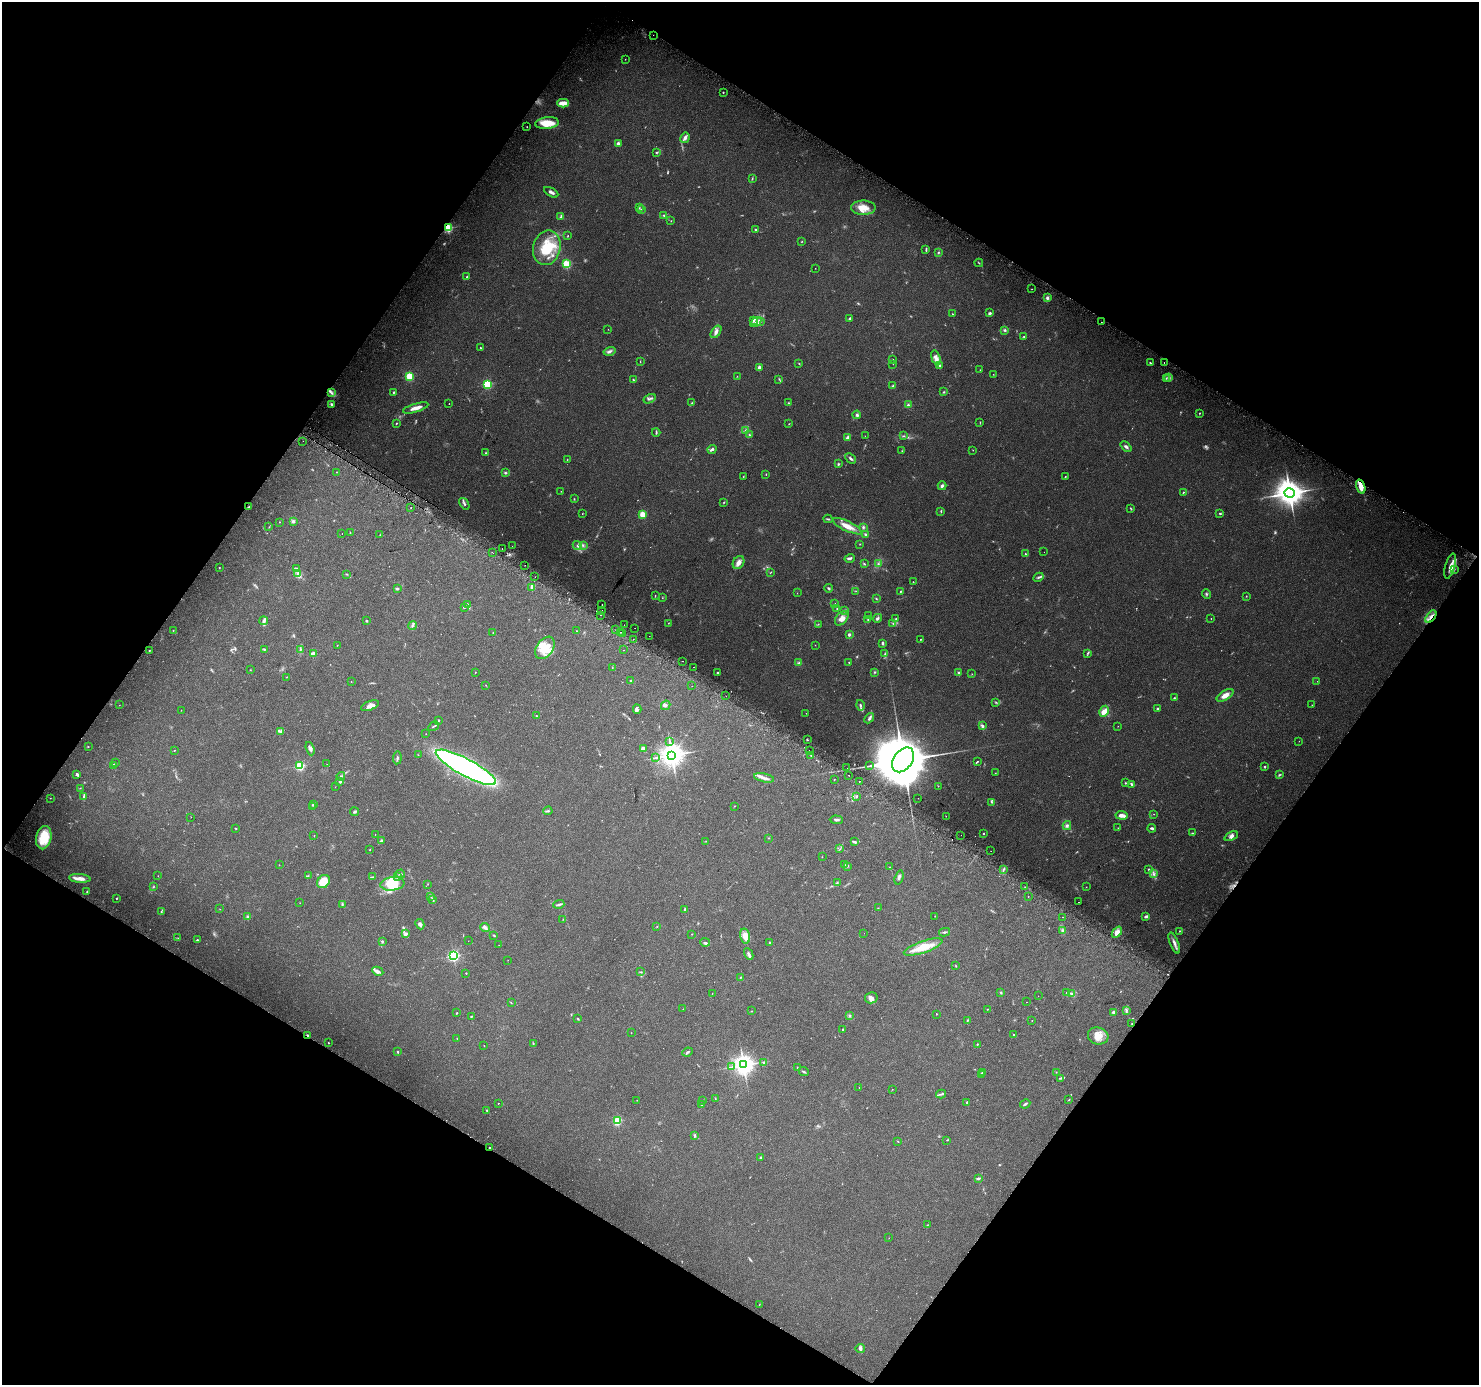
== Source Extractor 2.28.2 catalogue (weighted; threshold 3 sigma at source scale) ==
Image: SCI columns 27-5933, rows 281-5811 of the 5951 x 6026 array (HDU 1 of 3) = the unmasked area's bounding box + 8 px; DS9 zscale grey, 4 x 4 block average (1 PNG px = mean of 4 x 4 image px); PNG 1481 x 1387 px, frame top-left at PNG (2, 2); each listed source drawn as its Kron ellipse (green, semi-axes under 4 px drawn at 4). Shown black and unused: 48% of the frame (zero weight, under 2 of 3 exposures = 2% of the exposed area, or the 3 px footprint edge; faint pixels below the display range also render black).
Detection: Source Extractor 2.28.2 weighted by HDU 2 'WHT'. Background 0.0976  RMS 0.0098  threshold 0.0442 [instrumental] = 3 sigma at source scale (4.5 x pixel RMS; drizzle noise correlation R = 1.50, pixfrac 1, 0.0396/0.0396 arcsec/px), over >= 5 px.
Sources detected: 536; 26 too faint to see at this stretch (4 x 4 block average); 2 inside a brighter object's white glare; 16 cosmic-ray / hot-pixel residue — neither listed nor drawn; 11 coinciding with a brighter row at this scale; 38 inside a brighter listed object's ellipse — not listed separately; the other 443 listed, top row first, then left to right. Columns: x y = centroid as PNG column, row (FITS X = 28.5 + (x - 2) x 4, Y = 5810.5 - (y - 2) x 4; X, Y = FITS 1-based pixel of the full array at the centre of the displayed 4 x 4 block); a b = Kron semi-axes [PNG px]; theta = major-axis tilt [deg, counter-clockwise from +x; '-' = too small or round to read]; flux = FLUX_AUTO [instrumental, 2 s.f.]
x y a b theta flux
653 35 2 2 - 1.2
625 59 2 2 - 2
723 92 2 2 - 6.3
563 103 6 3 2 59
547 123 12 6 6 110
527 127 2 2 - 2
685 138 5 3 - 25
618 144 4 3 - 15
656 152 3 2 - 4.5
752 179 3 2 - 3.9
551 192 8 3 -30 20
639 208 2 2 - 2
863 208 12 7 0 71
641 209 4 2 - 8.5
664 215 4 3 - 6.9
561 217 3 2 - 10
671 221 2 2 - 3.1
448 228 2 2 - 600
755 229 2 2 - 11
568 236 2 2 - 2.8
802 241 2 2 - 2.7
547 248 17 13 77 200
926 250 4 2 - 5.6
938 252 3 2 - 4.8
979 263 4 2 - 4.1
566 264 2 2 - 510
815 268 2 2 - 1.5
467 277 2 2 - 4
1031 289 3 2 - 1.7
1047 298 3 3 - 14
990 313 4 3 - 7.8
953 314 2 2 - 3.6
850 319 3 2 - 8
753 321 3 2 - 12
756 322 6 2 32 13
760 322 3 2 - 8
1101 322 2 2 - 5
608 329 2 2 - 5
1005 330 3 3 - 8.4
716 332 7 4 55 23
1024 337 2 2 - 3.7
480 348 2 2 - 4.6
609 351 6 3 15 15
936 358 8 4 -74 26
893 359 2 2 - 1.9
640 362 2 2 - 2.7
1164 362 2 2 - 3.2
1150 363 3 2 - 5.4
799 364 2 2 - 3.2
893 364 2 2 - 0.93
939 366 3 2 - 12
759 367 3 2 - 16
980 370 3 2 - 2.1
993 374 2 2 - 1.9
409 376 2 2 - 360
737 376 2 2 - 2
1169 377 3 2 - 6.8
1166 378 3 2 - 3.9
779 379 2 2 - 2.1
634 380 4 2 - 5.3
487 384 2 2 - 610
893 386 3 3 - 6.2
394 392 2 2 - 11
944 392 2 2 - 5.4
331 393 4 2 - 10
650 399 6 2 29 9.3
692 403 4 2 - 6.9
788 403 2 2 - 4.4
332 404 3 3 - 11
449 404 2 2 - 6.8
908 405 4 3 - 9.2
416 408 13 3 17 43
1199 413 2 2 - 3.2
857 415 4 3 - 11
980 422 2 2 - 2.1
396 423 3 2 - 3.5
789 424 2 2 - 2.2
745 430 2 2 - 3
656 432 4 2 - 6.3
749 435 3 2 - 4.7
865 436 2 2 - 1.1
903 436 3 2 - 5
847 437 3 2 - 15
303 441 2 2 - 1.8
1126 447 6 2 -43 13
712 449 5 2 - 15
973 450 2 2 - 1.6
902 451 2 2 - 2.4
486 453 2 2 - 5.6
850 458 6 2 -43 11
567 460 2 2 - 2.4
838 464 3 2 - 6.1
337 472 2 2 - 2.1
505 473 3 2 - 6.7
766 474 2 2 - 2.7
743 477 3 2 - 3.1
1065 477 3 2 - 3.6
942 486 4 3 - 13
1361 487 7 3 -73 80
561 491 2 2 - 1.6
1183 492 3 2 - 3.9
1290 493 5 5 - 6800
574 499 3 2 - 3.1
724 502 2 2 - 3.4
464 504 6 3 -57 12
249 507 3 2 - 5.7
411 507 2 2 - 3.4
1131 509 3 2 - 3.6
941 512 2 2 - 3.5
1220 513 2 2 - 7.3
582 514 2 2 - 2.1
643 514 2 2 - 270
828 519 4 2 - 7.6
293 521 2 2 - 35
279 522 2 2 - 2.1
847 526 16 5 -25 65
269 527 2 2 - 2.6
863 527 3 2 - 8.3
350 533 2 2 - 3
342 534 2 2 - 4.6
865 534 3 2 - 7.8
380 535 2 2 - 2.8
860 544 2 2 - 2.1
577 545 5 4 - 14
583 545 3 2 - 6.2
512 546 2 2 - 2
502 548 2 2 - 39
1044 552 2 2 - 1.9
493 553 2 2 - 1.5
1025 554 3 2 - 5.7
850 558 5 2 - 18
739 563 7 5 59 30
864 564 3 2 - 6
878 564 3 2 - 8
525 565 2 2 - 1.6
1450 566 13 4 74 42
219 568 2 2 - 2.7
297 569 2 2 - 5.8
1454 569 3 2 - 5.2
771 572 3 2 - 3.5
298 574 4 3 - 16
346 574 3 2 - 3.3
535 577 2 2 - 2.4
1038 577 5 3 - 11
913 582 2 2 - 2.3
532 587 4 3 - 12
828 588 4 2 - 7.7
397 589 3 2 - 6
856 591 2 2 - 1.8
900 592 2 2 - 4.1
797 593 2 2 - 1.3
1206 594 5 2 - 5.8
655 596 2 2 - 3.3
1246 596 2 2 - 2.8
662 598 2 2 - 2
876 598 3 2 - 4.3
835 603 2 2 - 1.5
468 605 4 2 - 7
602 605 2 2 - 2.8
464 607 2 2 - 7
837 608 2 2 - 2.4
602 610 2 2 - 9.7
845 611 2 2 - 9.8
601 615 2 2 - 19
868 615 2 2 - 1.5
1431 617 7 3 52 26
842 618 8 5 48 39
877 618 5 3 - 11
868 619 2 2 - 2.9
896 619 2 2 - 4.4
1211 619 2 2 - 2.2
264 621 4 4 - 15
367 621 3 2 - 5.2
668 623 2 2 - 2.1
893 623 2 2 - 4
818 624 2 2 - 2.2
624 625 2 2 - 1.5
412 626 4 2 - 8.6
635 628 2 2 - 7.8
173 630 2 2 - 2.4
616 630 2 2 - 5
577 631 2 2 - 2.1
620 632 2 2 - 2.8
493 633 2 2 - 2.4
622 634 2 2 - 3.6
849 634 3 3 - 9.7
649 636 2 2 - 4.7
633 639 2 2 - 3.9
921 639 2 2 - 3.2
882 643 3 2 - 8.7
337 645 2 2 - 1.7
815 645 2 2 - 1.6
545 648 12 8 55 94
264 649 3 2 - 5
300 649 2 2 - 3.6
149 650 2 2 - 4
623 650 2 2 - 7.9
313 653 4 2 - 23
1088 653 3 2 - 5.8
885 654 3 2 - 4.9
683 661 2 2 - 4.1
849 662 2 2 - 2.9
799 663 3 2 - 6
693 667 2 2 - 7.8
612 668 2 2 - 2
250 670 2 2 - 2.1
475 672 2 2 - 2.4
874 672 2 2 - 5.4
717 673 2 2 - 6.2
958 673 3 2 - 6.3
972 674 2 2 - 1.7
286 677 2 2 - 2.1
351 681 2 2 - 1.4
631 681 2 2 - 3.3
1317 681 2 2 - 1.3
486 685 2 2 - 1.2
692 686 2 2 - 2.5
1225 695 9 4 33 41
726 696 2 2 - 1.9
1174 698 2 2 - 5.2
996 702 2 2 - 3.9
119 705 2 2 - 1.7
666 705 5 3 - 11
860 705 5 2 - 9
1312 705 2 2 - 1.9
370 706 9 4 22 32
637 709 4 3 - 9.1
1157 709 3 2 - 8
181 710 2 2 - 2.4
1104 711 6 4 60 53
806 713 2 2 - 1.4
536 716 2 2 - 4.3
869 718 6 2 48 10
438 720 2 2 - 3.2
434 726 6 2 32 6.2
982 726 4 2 - 14
1118 726 2 2 - 1.5
280 731 3 2 - 9.9
426 734 2 2 - 2.7
807 740 3 2 - 2.7
669 741 2 2 - 2.5
1299 741 2 2 - 1.2
88 747 2 2 - 2.9
310 749 7 3 -70 15
643 749 2 2 - 85
174 750 2 2 - 2.4
809 751 2 2 - 8.4
418 755 2 2 - 2.8
672 755 4 4 - 5400
811 755 2 2 - 2.6
397 758 6 2 85 10
655 758 2 2 - 2.3
903 760 14 9 54 59000
977 762 3 2 - 5.2
115 763 2 2 - 1.9
327 764 2 2 - 1.8
114 765 2 2 - 54
300 766 2 2 - 610
870 766 3 2 - 5.3
466 767 34 8 -28 1700
1265 767 2 2 - 17
847 768 2 2 - 1.4
995 773 2 2 - 1.5
77 774 4 2 - 13
848 775 2 2 - 21
1279 775 3 2 - 6.5
341 776 4 2 - 7.4
764 778 10 3 -12 23
834 780 2 2 - 4
340 781 2 2 - 13
859 782 2 2 - 8.1
1125 783 2 2 - 7.8
1131 784 4 2 - 7.9
938 786 2 2 - 2
335 787 2 2 - 1.2
80 788 2 2 - 2.2
84 796 4 3 - 8.8
857 796 3 2 - 5.7
50 798 2 2 - 2.5
918 798 2 2 - 3.8
992 802 3 2 - 5.6
313 804 4 2 - 11
734 806 2 2 - 2.2
313 807 2 2 - 3.3
548 811 4 2 - 7.5
355 812 4 2 - 8.3
1154 814 2 2 - 1.8
1122 815 6 3 -8 44
946 816 2 2 - 2.3
191 817 2 2 - 1.4
836 820 6 2 -1 9.3
1067 826 4 3 - 13
236 828 2 2 - 3.8
1118 828 2 2 - 1.9
1152 828 4 2 - 13
1192 833 3 2 - 4.6
375 834 2 2 - 1.7
983 834 2 2 - 4.1
961 835 2 2 - 0.97
314 836 2 2 - 2
1231 836 7 4 25 20
44 838 12 7 77 190
769 838 2 2 - 2.3
381 841 4 2 - 7
706 841 2 2 - 1.2
855 842 3 2 - 9.3
840 849 2 2 - 2.6
370 850 2 2 - 2.4
991 851 2 2 - 4.6
822 857 2 2 - 1.8
279 865 2 2 - 1.8
844 865 3 2 - 5.4
848 866 3 2 - 4.3
890 867 2 2 - 2.3
1004 869 4 2 - 4.6
1149 870 3 2 - 8.1
400 874 4 2 - 7.4
1153 874 4 2 - 9.9
158 876 2 2 - 1.3
308 876 2 2 - 3.2
398 876 3 2 - 5.4
372 877 2 2 - 3.9
899 877 7 2 73 11
80 878 11 2 -5 58
323 882 7 5 50 150
837 882 3 2 - 4.6
392 884 12 6 6 110
428 884 2 2 - 1.9
153 887 2 2 - 3.4
1025 887 2 2 - 2.5
1086 887 2 2 - 1.2
87 892 2 2 - 2.8
431 896 4 2 - 6.6
1028 896 2 2 - 2
116 898 2 2 - 3.2
433 900 2 2 - 4
1079 902 2 2 - 3.4
300 903 2 2 - 1.2
559 904 5 2 - 13
342 905 3 2 - 5.6
878 908 2 2 - 2.2
220 909 2 2 - 1.3
685 909 3 2 - 5.2
161 912 3 2 - 5
935 916 2 2 - 1.3
1146 916 4 2 - 14
248 917 3 2 - 13
1063 917 2 2 - 2.8
563 919 2 2 - 2.5
420 924 5 4 - 16
657 926 2 2 - 2.1
485 928 5 3 - 16
1062 930 3 2 - 7
1179 931 2 2 - 3
945 932 5 2 - 10
1117 932 6 4 50 39
864 933 2 2 - 2.8
406 934 3 2 - 14
692 934 2 2 - 1.8
493 935 4 2 - 5.6
745 936 7 5 -76 51
178 938 2 2 - 1.9
197 940 2 2 - 5.2
382 941 3 2 - 7.1
468 941 2 2 - 0.82
705 942 5 2 - 8.1
770 942 2 2 - 5.1
1174 943 11 3 -68 24
499 945 2 2 - 1
923 947 20 6 19 120
749 954 6 2 -63 17
453 956 2 2 - 1100
508 960 2 2 - 1.4
956 966 2 2 - 2.7
378 971 6 4 -28 15
640 972 2 2 - 2.7
466 973 2 2 - 3.8
741 977 2 2 - 4.8
1001 992 3 2 - 5.1
1066 993 2 2 - 4.1
712 994 2 2 - 1.6
1072 994 3 3 - 9
1038 996 2 2 - 1.2
871 998 6 5 - 26
1027 1002 2 2 - 3.3
511 1003 3 2 - 2.7
683 1009 2 2 - 2.9
988 1009 2 2 - 3
1126 1010 3 2 - 6.7
752 1011 2 2 - 2.6
1114 1012 3 2 - 20
457 1013 3 2 - 3.3
936 1014 2 2 - 3
850 1015 4 2 - 6.6
471 1016 2 2 - 4.9
578 1019 4 2 - 4.9
967 1021 3 2 - 4
1032 1021 2 2 - 1.7
1132 1024 2 2 - 2.6
843 1029 3 2 - 4.5
631 1033 2 2 - 1.4
307 1035 2 2 - 18
1014 1035 2 2 - 14
1098 1036 10 8 -16 74
457 1038 2 2 - 2.1
328 1043 2 2 - 7.6
533 1043 3 2 - 4.3
977 1044 2 2 - 3.8
484 1045 2 2 - 1.9
398 1052 2 2 - 4.3
688 1052 5 2 - 7.8
764 1062 3 2 - 6
743 1065 3 3 - 3900
731 1067 2 2 - 3.9
797 1068 2 2 - 2.6
804 1072 5 2 - 7.8
982 1072 2 2 - 4
1056 1072 2 2 - 2.1
981 1074 2 2 - 12
1060 1078 4 2 - 6.2
859 1088 2 2 - 4.8
892 1089 2 2 - 1.6
941 1094 5 2 - 9.8
715 1099 2 2 - 2.2
637 1100 2 2 - 1.6
703 1100 2 2 - 1.8
1069 1100 3 2 - 2.8
967 1102 2 2 - 14
498 1103 2 2 - 3.4
1025 1104 5 2 - 9
702 1105 2 2 - 2.7
487 1110 2 2 - 3.2
617 1121 2 2 - 460
695 1135 3 2 - 6.2
947 1140 2 2 - 3.1
898 1141 2 2 - 2.7
490 1148 2 2 - 25
760 1157 4 2 - 4.7
978 1178 4 2 - 9.5
927 1225 2 2 - 2.1
889 1238 2 2 - 1.2
759 1305 2 2 - 2.3
860 1349 5 4 - 14
Overlapping masked pixels (flux is a lower limit): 5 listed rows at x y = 448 228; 1361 487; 1431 617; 307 1035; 490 1148
Diffuse or blended objects may show on this block-average render without a row.